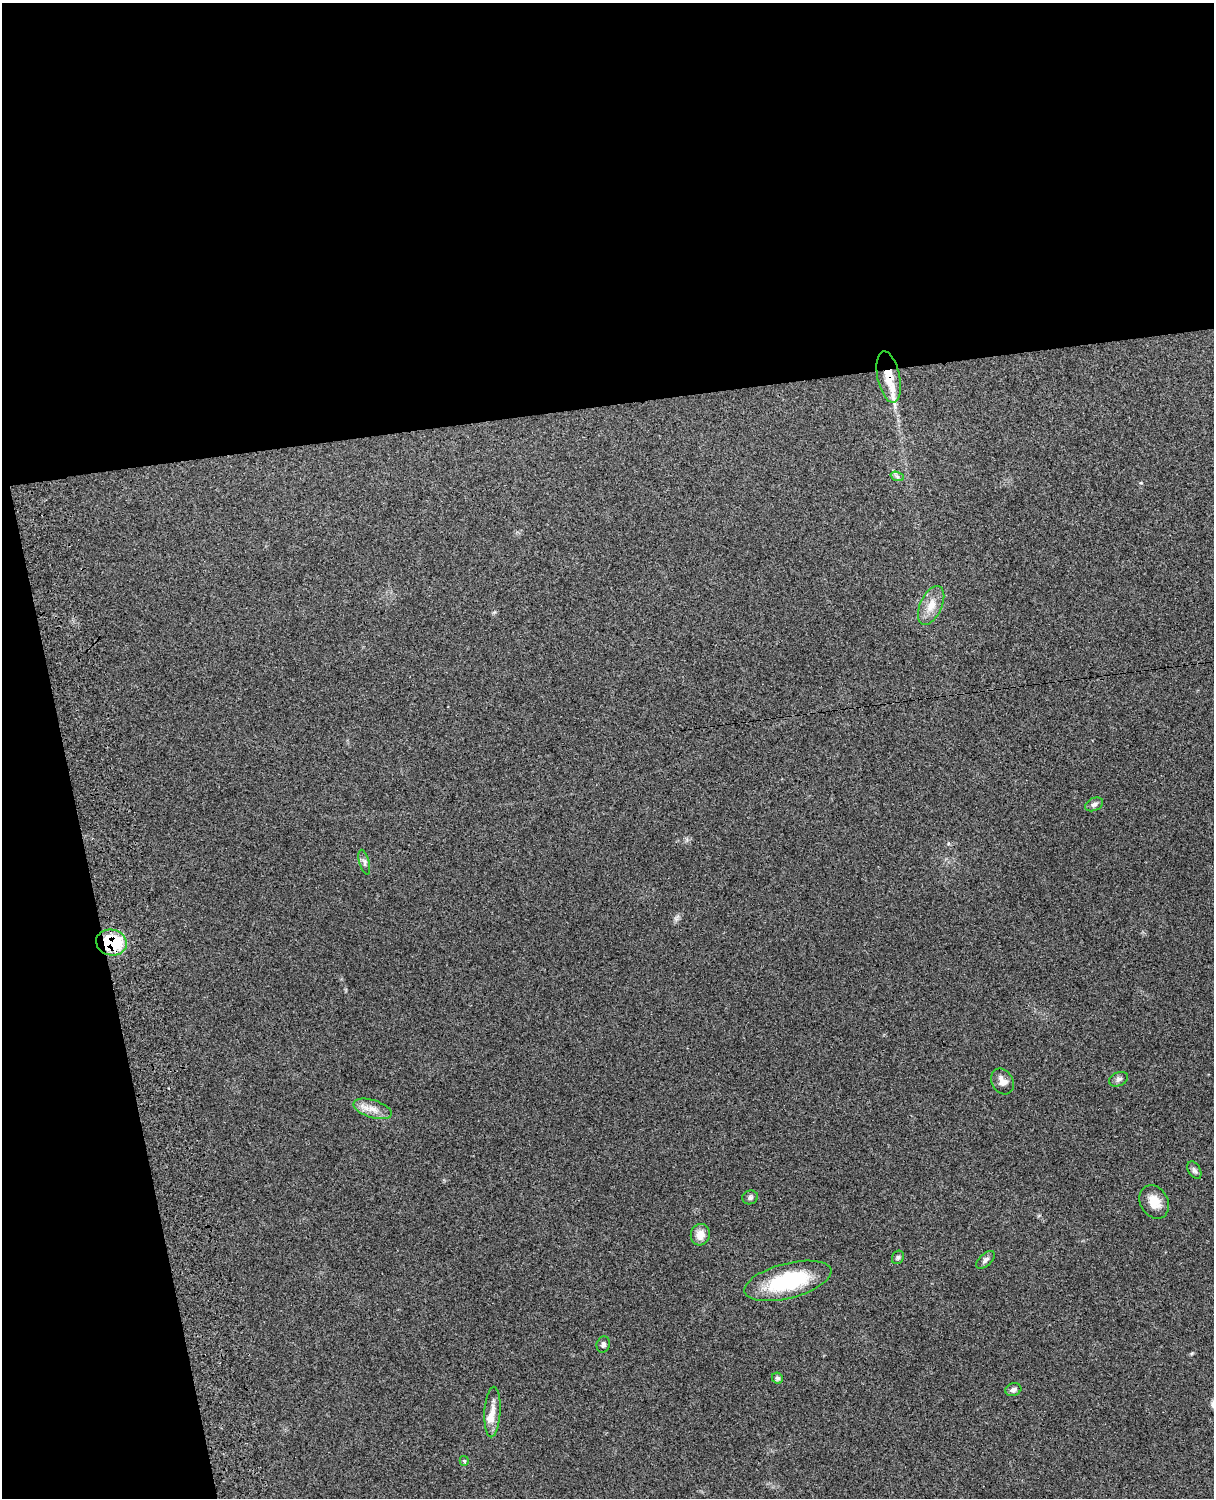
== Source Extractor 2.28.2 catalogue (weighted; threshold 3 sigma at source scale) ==
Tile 1 of 4 x 3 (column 1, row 1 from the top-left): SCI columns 121-1332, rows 3156-4651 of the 5089 x 4925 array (HDU 1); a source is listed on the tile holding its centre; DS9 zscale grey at full resolution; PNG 1216 x 1500 px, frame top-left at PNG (2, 3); each listed source drawn as its Kron ellipse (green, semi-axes under 4 px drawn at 4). Shown black and unused: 33% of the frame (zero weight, under 3 of 4 exposures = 6% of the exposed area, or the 3 px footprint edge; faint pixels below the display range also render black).
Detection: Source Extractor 2.28.2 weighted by HDU 2 'WHT'; one run over the whole footprint, this tile lists its part. Background 0.265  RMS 0.009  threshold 0.0405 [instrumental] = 3 sigma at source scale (4.5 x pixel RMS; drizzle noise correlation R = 1.50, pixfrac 1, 0.05/0.05 arcsec/px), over >= 5 px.
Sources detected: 23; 2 inside a brighter listed object's ellipse — not listed separately; the other 21 listed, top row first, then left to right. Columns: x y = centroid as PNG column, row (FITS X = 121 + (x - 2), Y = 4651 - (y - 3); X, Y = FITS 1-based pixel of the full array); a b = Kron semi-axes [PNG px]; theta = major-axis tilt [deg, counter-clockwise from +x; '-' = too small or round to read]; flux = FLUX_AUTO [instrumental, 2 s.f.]
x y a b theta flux
889 377 26 11 -78 19
897 476 7 4 -20 1.9
931 605 21 11 65 12
1094 804 9 6 25 3
364 862 13 5 -74 2.8
111 942 15 13 -10 51
1119 1079 10 6 23 2.9
1002 1081 13 10 -59 6.9
373 1109 20 9 -17 9.4
1194 1170 9 6 -58 2.5
750 1197 8 6 19 2.5
1154 1202 17 13 -61 13
700 1235 11 9 74 8.5
898 1257 7 5 59 1.8
985 1260 11 6 42 3
788 1281 45 17 14 70
603 1344 8 6 72 2.7
777 1378 6 5 - 1.8
1013 1390 8 6 18 2.6
492 1412 25 8 87 9.4
464 1461 5 4 - 1.1
Overlapping masked pixels (flux is a lower limit): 2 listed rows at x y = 889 377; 111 942